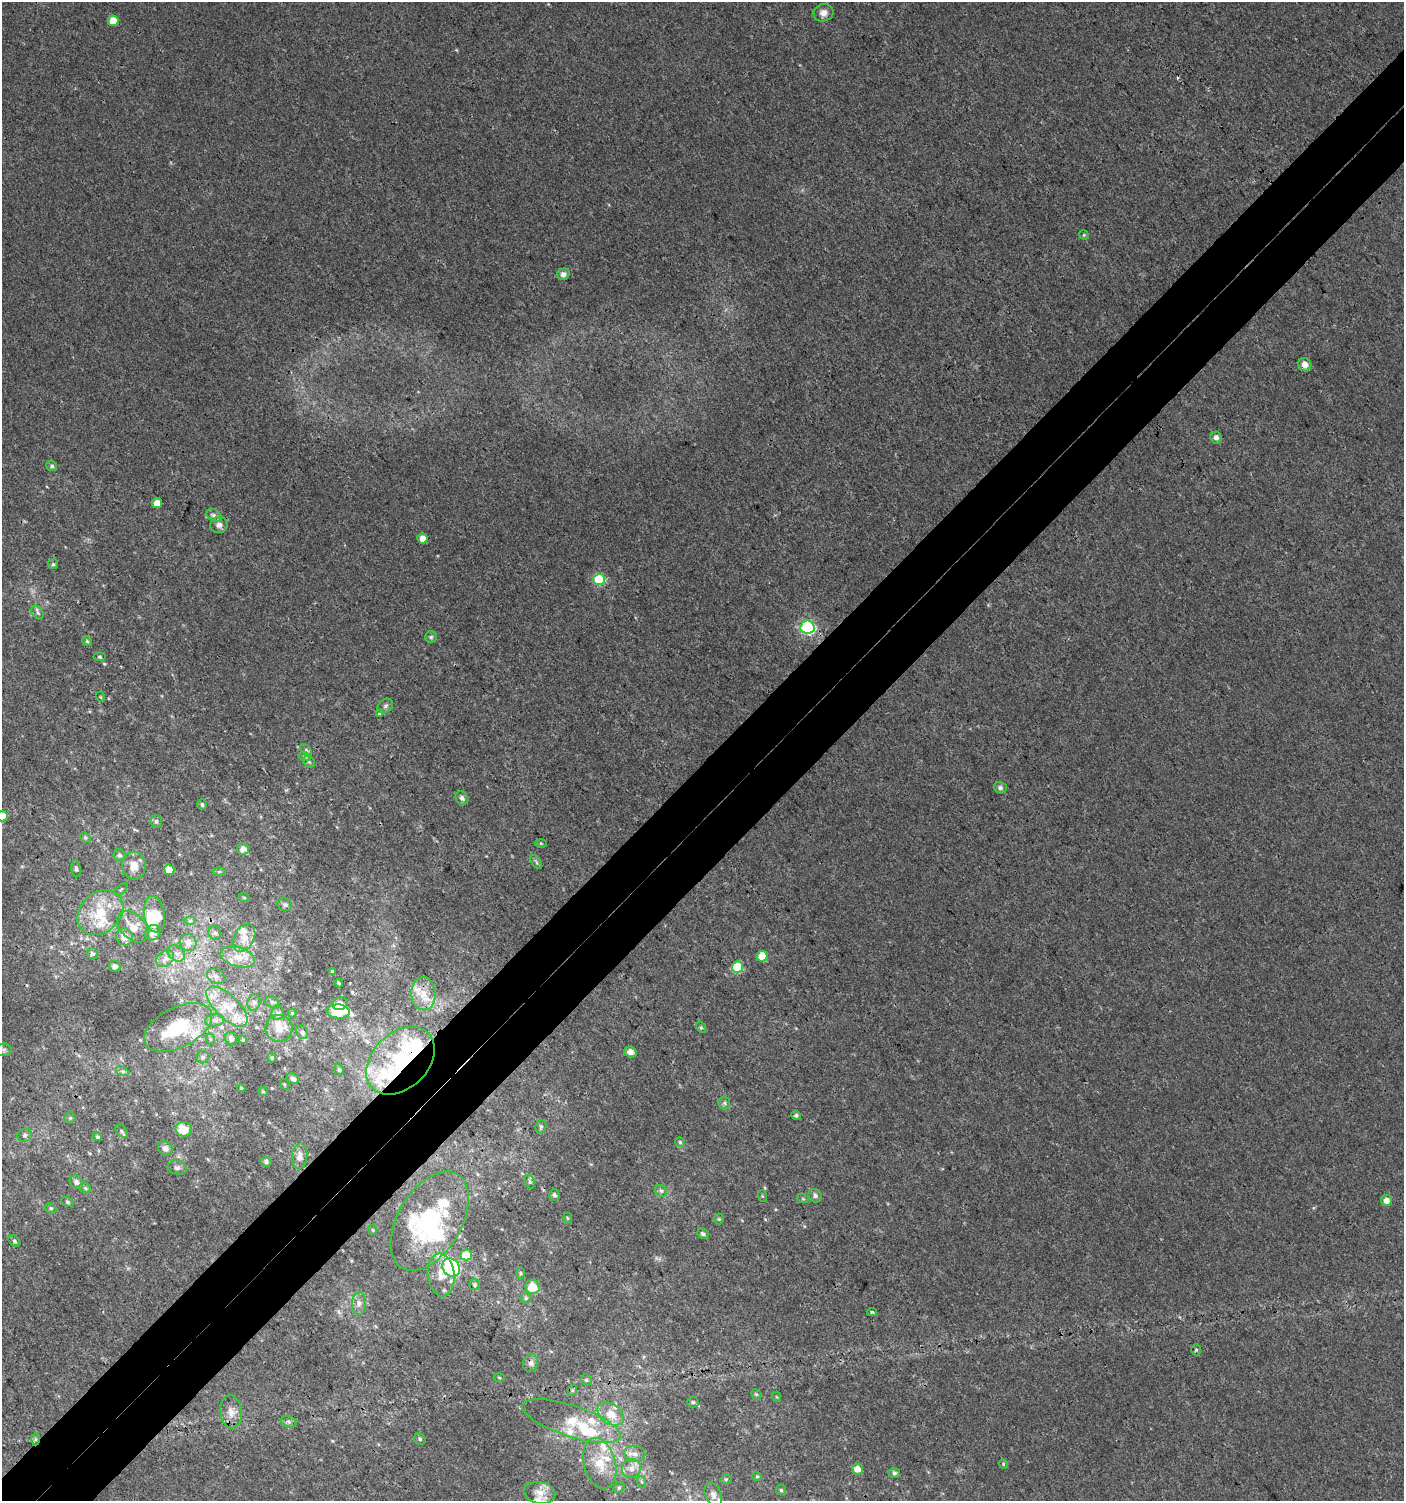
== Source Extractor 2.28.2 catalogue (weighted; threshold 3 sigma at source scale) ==
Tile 7 of 4 x 4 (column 3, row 2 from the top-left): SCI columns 3012-4413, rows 3030-4528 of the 6061 x 6086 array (HDU 1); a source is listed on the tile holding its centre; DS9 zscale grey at full resolution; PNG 1406 x 1503 px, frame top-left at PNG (2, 2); each listed source drawn as its Kron ellipse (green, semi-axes under 4 px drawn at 4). Shown black and unused: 7% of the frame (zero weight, under 3 of 4 exposures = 4% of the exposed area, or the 3 px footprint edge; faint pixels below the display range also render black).
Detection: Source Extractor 2.28.2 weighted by HDU 2 'WHT'; one run over the whole footprint, this tile lists its part. Background 0.00379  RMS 0.0021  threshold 0.00932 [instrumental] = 3 sigma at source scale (4.5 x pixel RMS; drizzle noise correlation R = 1.50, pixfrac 1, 0.0396/0.0396 arcsec/px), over >= 5 px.
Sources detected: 186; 5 inside a brighter object's white glare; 1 cosmic-ray / hot-pixel residue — neither listed nor drawn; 27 inside a brighter listed object's ellipse — not listed separately; the other 153 listed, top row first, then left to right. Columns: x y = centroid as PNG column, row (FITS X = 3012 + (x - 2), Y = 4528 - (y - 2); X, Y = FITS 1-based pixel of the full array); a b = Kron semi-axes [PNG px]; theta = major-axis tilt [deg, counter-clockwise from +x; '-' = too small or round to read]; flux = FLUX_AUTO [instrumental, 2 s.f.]
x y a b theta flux
823 13 10 8 20 1.3
113 21 5 5 - 3.9
1084 235 5 4 - 0.21
563 274 6 5 - 0.91
1305 365 7 6 - 1.6
1216 437 6 5 - 0.96
52 466 5 5 - 0.48
157 503 5 5 - 2.5
214 515 8 5 -38 0.64
219 525 9 8 - 0.95
422 538 5 5 - 2.1
53 564 5 5 - 0.32
599 579 6 5 - 12
38 613 8 5 -54 0.52
807 627 7 6 - 33
431 637 6 6 - 0.37
87 641 5 4 - 0.26
100 657 6 4 -6 0.28
101 697 5 3 - 0.19
385 706 8 6 33 0.58
379 714 3 3 - 8.7
306 750 7 4 -46 0.39
305 757 6 4 -18 0.32
309 762 6 5 - 0.35
1000 788 6 5 - 0.66
462 798 7 6 - 0.69
202 805 5 4 - 0.47
2 816 5 5 - 3.7
156 821 6 5 - 0.43
85 837 6 4 -46 0.32
541 843 6 4 -2 0.24
243 849 6 5 - 1.5
119 855 6 6 - 0.57
536 862 8 4 -53 0.35
134 866 14 11 -89 2.3
76 869 8 4 -84 0.39
169 870 5 5 - 2.5
219 872 6 4 0 0.26
121 889 7 3 44 0.22
244 898 5 3 - 0.19
285 905 7 6 - 0.5
100 913 25 20 44 8.4
154 914 18 10 -81 6.7
190 920 6 4 0 0.32
133 927 18 12 -44 3.7
153 933 8 7 - 1.5
215 933 7 6 - 0.51
124 937 9 8 - 2.2
244 938 15 10 65 2.1
188 943 8 8 - 1.5
176 953 9 7 -37 1.1
92 954 6 5 - 0.61
762 956 5 5 - 3.8
237 957 18 9 -16 2.8
165 959 9 7 39 1.1
115 966 6 6 - 0.86
737 967 6 5 - 9.4
332 971 4 4 - 0.3
216 976 9 7 -28 0.91
339 983 4 3 - 0.27
423 994 16 12 -87 3.4
254 1002 8 6 74 0.68
272 1002 7 5 -17 0.46
340 1004 7 6 - 1.3
227 1007 26 12 -44 5.2
338 1011 11 7 -4 8.6
278 1013 7 6 - 0.54
292 1013 4 4 - 0.25
215 1020 9 6 8 0.81
178 1027 37 20 27 11
701 1027 6 4 -54 0.28
279 1028 13 13 - 2.4
302 1032 7 5 -60 0.52
210 1039 6 3 -71 0.23
231 1039 7 6 - 0.72
243 1040 4 4 - 0.32
4 1050 8 6 1 0.57
630 1052 6 5 - 1.2
203 1057 6 6 - 0.49
272 1058 5 4 - 0.34
400 1061 39 28 44 18
339 1069 5 4 - 0.29
122 1071 6 4 -18 0.42
293 1079 6 5 - 0.54
284 1084 5 3 - 0.21
241 1088 4 4 - 0.25
263 1091 5 3 - 0.2
724 1103 6 5 - 0.43
796 1115 5 4 - 0.44
70 1118 5 5 - 0.32
541 1127 7 5 69 0.37
184 1129 8 7 - 3.6
121 1131 8 5 -51 0.47
25 1135 7 6 - 0.55
97 1137 4 4 - 0.39
680 1142 5 5 - 0.31
165 1148 7 7 - 0.88
300 1156 13 7 85 1.4
266 1162 5 4 - 0.53
177 1168 10 7 -10 0.68
76 1182 7 6 - 0.87
530 1182 7 4 -73 0.35
85 1188 6 5 - 0.38
661 1191 6 5 - 0.46
554 1195 6 5 - 0.47
762 1196 6 3 -71 0.23
815 1196 7 6 - 0.67
803 1199 6 4 -18 0.27
1386 1201 5 5 - 1.5
67 1202 6 4 -27 0.34
51 1208 6 4 -22 0.31
567 1218 5 3 - 0.22
719 1219 5 5 - 0.28
430 1221 54 32 59 23
373 1230 5 4 - 0.22
703 1234 6 5 - 0.55
14 1241 6 4 -41 0.36
466 1255 6 5 - 4.9
451 1267 10 8 -52 24
521 1273 6 4 -89 0.31
441 1275 21 13 -83 3.3
475 1285 5 5 - 0.36
533 1287 7 7 - 4
526 1298 5 5 - 0.39
359 1304 11 7 87 1.1
872 1312 5 4 - 0.31
1196 1350 5 5 - 0.33
531 1363 9 7 73 0.85
499 1378 5 3 - 0.2
586 1380 6 5 - 0.34
573 1390 6 4 72 0.26
756 1394 6 4 -43 0.27
777 1397 5 3 - 0.18
693 1402 6 5 - 0.43
231 1412 17 10 -83 2.3
611 1414 14 10 -35 3.4
572 1421 51 15 -18 7.2
289 1422 8 5 -18 0.51
35 1439 6 4 -90 0.35
420 1439 6 5 - 0.42
635 1454 10 8 -4 1.2
600 1463 26 15 -75 5.5
1003 1464 5 4 - 0.25
631 1468 10 9 - 1.5
857 1469 5 5 - 1.8
894 1473 6 5 - 0.48
757 1476 4 4 - 0.24
726 1479 5 5 - 0.32
642 1482 6 4 -70 0.31
619 1488 6 5 - 0.36
781 1490 5 5 - 0.31
540 1493 16 11 -11 2.4
713 1495 13 8 -67 1.3
Overlapping masked pixels (flux is a lower limit): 2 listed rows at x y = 400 1061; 35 1439
Isophote crosses this tile's border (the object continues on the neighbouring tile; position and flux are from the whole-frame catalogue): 1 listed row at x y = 2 816
Unlisted compact peaks at least as high as the median listed source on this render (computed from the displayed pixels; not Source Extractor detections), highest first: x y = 104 664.